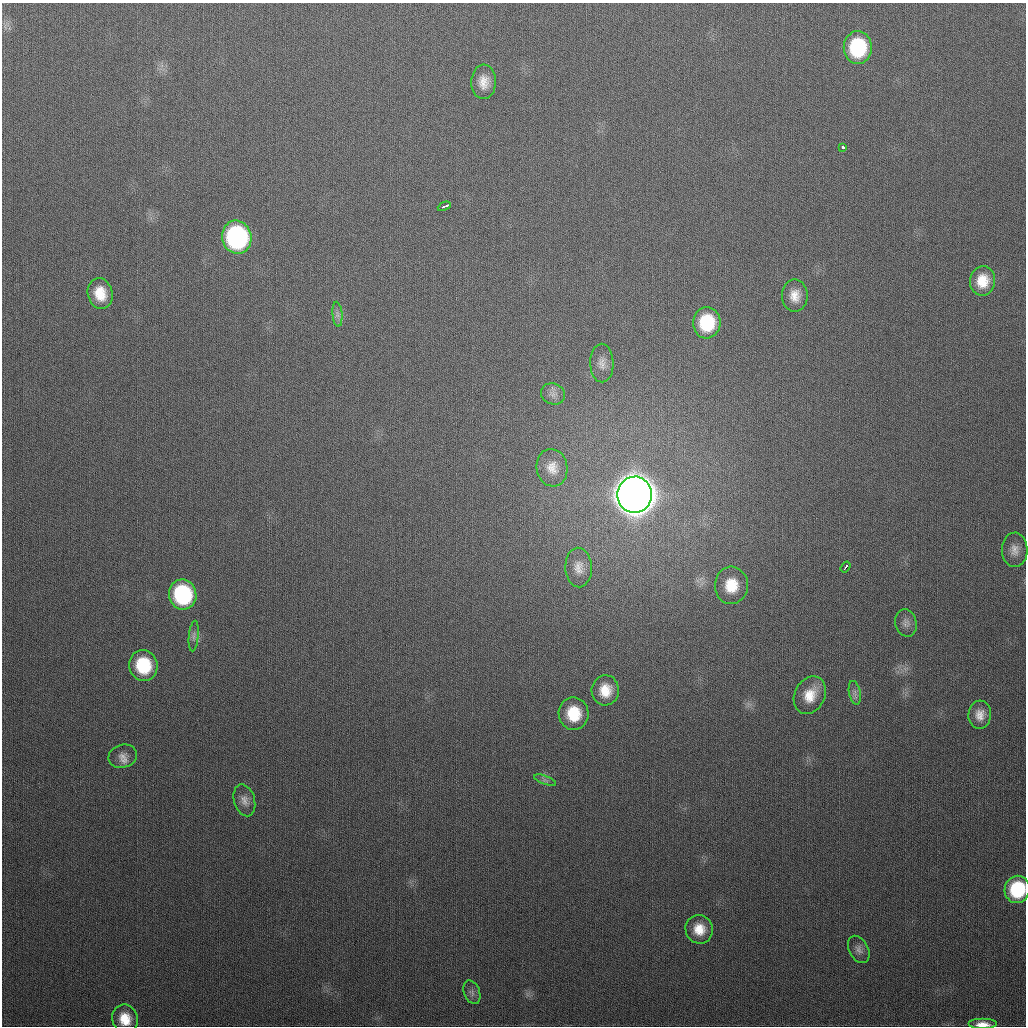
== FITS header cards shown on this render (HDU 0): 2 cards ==
NAXIS1  =                 1024
NAXIS2  =                 1024

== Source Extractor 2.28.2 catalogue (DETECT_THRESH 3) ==
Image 1024 x 1024 px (HDU 0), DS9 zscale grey, 1 PNG px = 1 image px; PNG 1028 x 1028 px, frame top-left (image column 1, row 1024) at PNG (2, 3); each listed source drawn as its Kron ellipse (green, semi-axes under 4 px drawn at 4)
Background 311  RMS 12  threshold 36.4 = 3 sigma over >= 5 px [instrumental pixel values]
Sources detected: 36; all 36 listed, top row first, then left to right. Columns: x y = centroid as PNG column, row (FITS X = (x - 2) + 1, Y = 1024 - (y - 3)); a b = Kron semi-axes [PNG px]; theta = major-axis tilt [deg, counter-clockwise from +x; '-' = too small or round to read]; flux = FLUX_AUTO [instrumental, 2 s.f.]
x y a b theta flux
858 48 16 14 88 6.2e+04
484 82 17 12 88 1.1e+04
843 147 3 3 - 1.4e+04
444 206 7 3 25 7.2e+03
237 237 17 14 -77 1.6e+05
982 281 15 12 83 1.6e+04
100 294 16 12 -76 1.7e+04
795 296 16 13 -90 1.1e+04
337 314 12 5 -85 3.3e+03
707 323 16 13 86 4.2e+04
602 363 19 11 -89 7.6e+03
553 394 12 10 -20 5.1e+03
552 468 19 15 -80 1.1e+04
635 495 18 17 - 3.5e+06
1015 550 17 13 -88 8.4e+03
579 567 20 13 -88 9.8e+03
846 567 6 3 55 4.5e+03
731 585 19 16 86 2.4e+04
183 595 15 13 -73 8.8e+04
906 623 14 10 -75 4.9e+03
194 636 15 5 84 3.5e+03
143 665 15 14 - 4.2e+04
605 690 15 13 83 1.7e+04
855 693 12 5 -79 3.6e+03
810 695 19 15 63 1.8e+04
574 714 16 15 - 2.9e+04
980 715 14 11 85 8.9e+03
123 756 14 11 15 7.3e+03
545 780 11 4 -21 2.3e+03
244 800 16 10 -74 6.3e+03
1017 889 14 12 79 5.1e+04
699 929 14 13 - 1.5e+04
859 949 14 9 -62 5.0e+03
472 992 12 8 -70 3.9e+03
125 1019 14 12 -72 1.7e+04
983 1024 14 5 0 9.2e+03
At the frame edge (FLAGS 8, measured only in part): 2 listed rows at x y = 1017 889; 983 1024